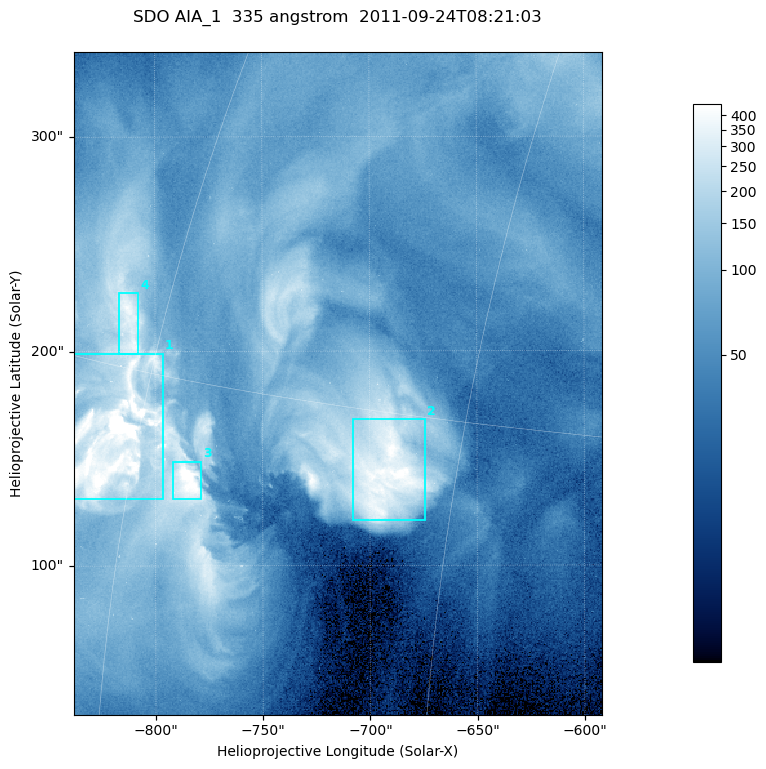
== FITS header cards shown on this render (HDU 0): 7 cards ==
TELESCOP= 'SDO     '           /
INSTRUME= 'AIA_1   '           /
WAVELNTH=                  335 /
WAVEUNIT= 'angstrom'           /
DATE-OBS= '2011-09-24T08:21:03.63' /
CTYPE1  = 'HPLN-TAN'           /
CTYPE2  = 'HPLT-TAN'           /

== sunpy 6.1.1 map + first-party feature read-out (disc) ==
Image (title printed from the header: SDO AIA_1  335 angstrom  2011-09-24T08:21:03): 410 x 514 px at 0.601 arcsec/px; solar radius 956 arcsec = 1592 px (partial field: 2.6% of the solar disc is inside the frame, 100% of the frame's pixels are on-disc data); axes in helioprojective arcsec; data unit not stated in the header (colour bar unlabelled)
Pointing: header CRPIX1/2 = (2042.06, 2043.86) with CRVAL1/2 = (0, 0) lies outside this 410 x 514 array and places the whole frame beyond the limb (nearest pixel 1.41 R_sun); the SolarSoft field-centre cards XCEN/YCEN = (-714.8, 184.9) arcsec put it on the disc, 1315 arcsec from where CRPIX/CRVAL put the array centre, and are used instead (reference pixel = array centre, CRVAL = XCEN/YCEN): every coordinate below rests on XCEN/YCEN
Orientation: roll -0.143 deg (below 1 deg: not rotated)
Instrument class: DISC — disc imager (sunpy class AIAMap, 335 A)
Bright regions (active regions / flare kernels): reference = the on-disc median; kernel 3 px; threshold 5 sigma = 220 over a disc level ~63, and >= 1.15x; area >= 210 px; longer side >= 5 px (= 3 arcsec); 4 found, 4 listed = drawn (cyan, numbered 1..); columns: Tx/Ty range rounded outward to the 2 arcsec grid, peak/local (2 s.f.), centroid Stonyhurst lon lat
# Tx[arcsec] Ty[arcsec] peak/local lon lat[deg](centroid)
1 -838..-796 130..200 35 -61 +13
2 -708..-674 120..168 7.7 -48 +13
3 -792..-778 130..150 11 -57 +12
4 -818..-808 198..228 6.3 -62 +16